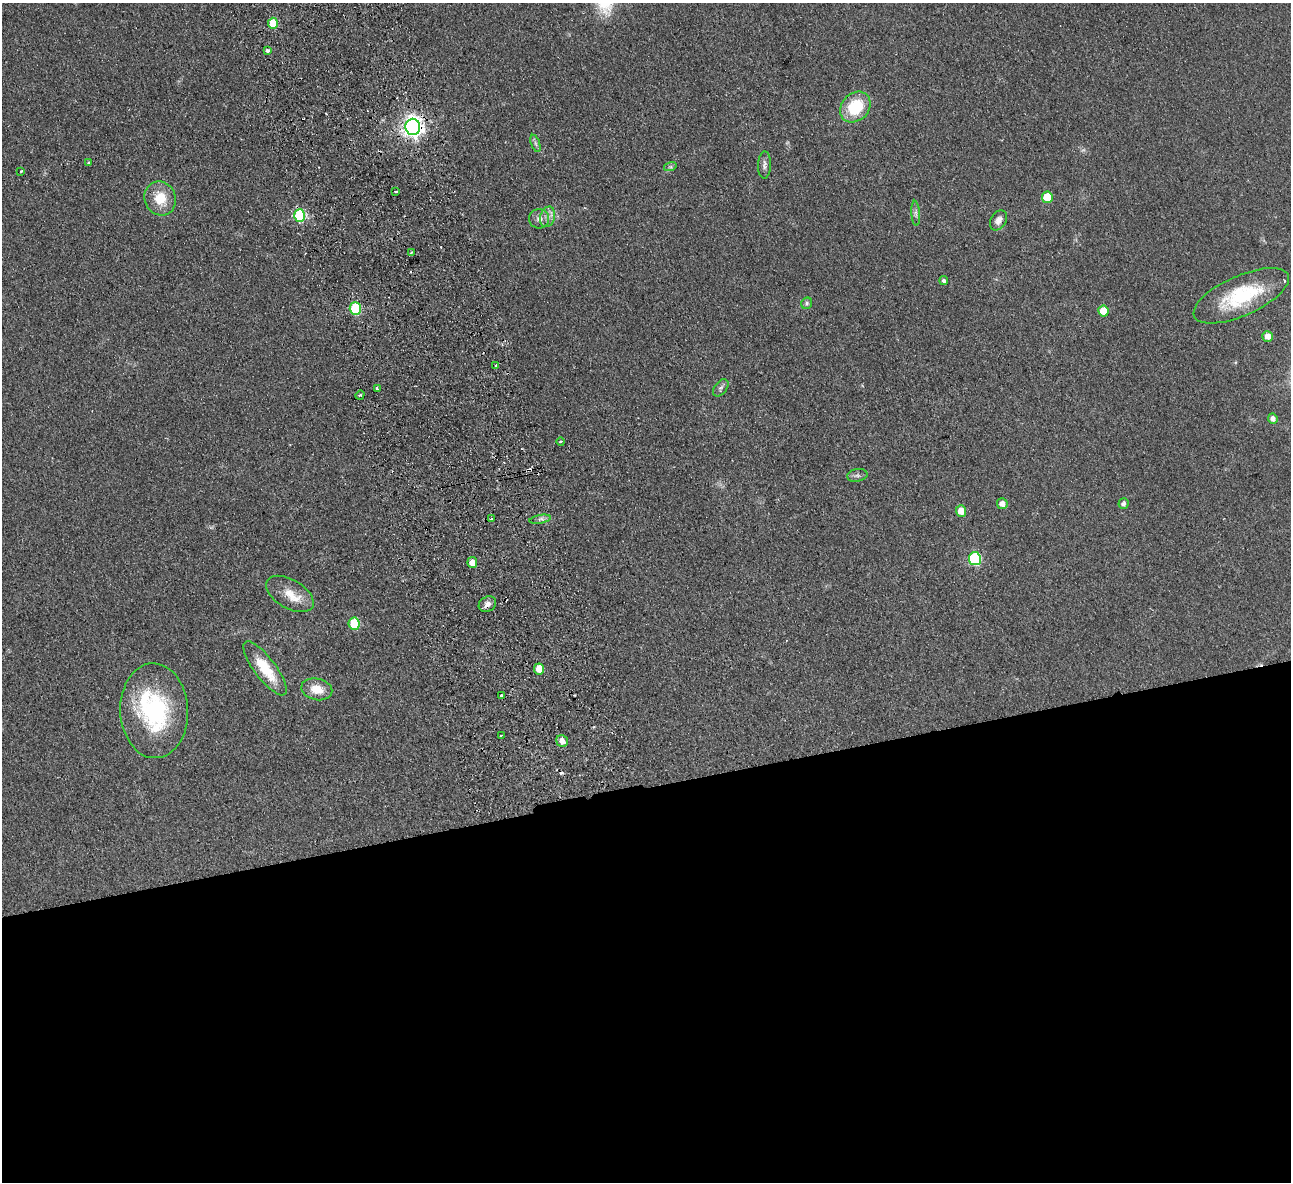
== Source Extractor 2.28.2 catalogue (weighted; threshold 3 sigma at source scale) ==
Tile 15 of 4 x 4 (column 3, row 4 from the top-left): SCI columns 2633-3921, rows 285-1464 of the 5266 x 5170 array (HDU 1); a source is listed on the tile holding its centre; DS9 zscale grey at full resolution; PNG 1293 x 1184 px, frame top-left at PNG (2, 3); each listed source drawn as its Kron ellipse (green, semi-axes under 4 px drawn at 4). Shown black and unused: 33% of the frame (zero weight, under 2 of 3 exposures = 3% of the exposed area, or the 3 px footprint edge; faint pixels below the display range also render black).
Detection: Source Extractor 2.28.2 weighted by HDU 2 'WHT'; one run over the whole footprint, this tile lists its part. Background 0.0851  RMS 0.0094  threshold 0.0421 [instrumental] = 3 sigma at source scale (4.5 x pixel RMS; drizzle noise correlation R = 1.50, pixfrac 1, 0.05/0.05 arcsec/px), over >= 5 px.
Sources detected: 57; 8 cosmic-ray / hot-pixel residue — neither listed nor drawn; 1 inside a brighter listed object's ellipse — not listed separately; the other 48 listed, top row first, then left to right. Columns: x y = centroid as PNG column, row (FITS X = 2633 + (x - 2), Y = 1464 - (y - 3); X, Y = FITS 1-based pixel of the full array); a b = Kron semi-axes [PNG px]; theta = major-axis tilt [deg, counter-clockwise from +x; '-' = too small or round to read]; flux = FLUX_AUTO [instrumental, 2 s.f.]
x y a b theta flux
273 23 5 5 - 23
267 51 4 3 - 8.3
855 107 17 13 47 39
413 127 8 7 - 550
535 143 9 4 -71 2.1
88 163 3 3 - 2.1
765 165 14 6 88 3.3
670 167 6 4 18 1.6
21 171 3 3 - 1.5
396 191 3 3 - 3.4
1047 197 5 5 - 28
160 198 17 15 -67 22
916 213 12 4 -86 2.9
299 216 6 5 - 83
548 217 10 7 74 5.4
539 219 10 9 - 5.3
998 220 11 7 58 5.6
412 252 3 3 - 2.6
944 281 4 4 - 2.2
1241 296 51 20 24 65
807 303 6 5 - 1.7
355 309 6 5 - 64
1103 311 5 5 - 18
1267 336 5 5 - 7.5
496 365 3 2 - 1.4
377 388 3 3 - 2.1
721 388 10 6 51 2.6
360 395 5 3 - 1
1273 419 5 4 - 4.2
561 442 4 2 - 1
857 475 10 6 10 2.7
1002 504 5 5 - 5.6
1123 504 5 5 - 3.1
961 511 5 5 - 12
492 519 3 2 - 1.6
540 519 11 3 11 2.5
975 559 6 6 - 93
472 563 5 4 - 8.2
290 594 26 14 -30 17
487 604 9 7 31 4.7
354 624 6 5 - 37
265 668 33 10 -53 30
539 669 5 5 - 14
317 689 16 10 -12 15
501 696 4 3 - 4.4
154 711 47 34 -88 110
501 735 3 2 - 1.3
562 741 6 5 - 7
Overlapping masked pixels (flux is a lower limit): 3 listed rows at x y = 413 127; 355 309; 487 604